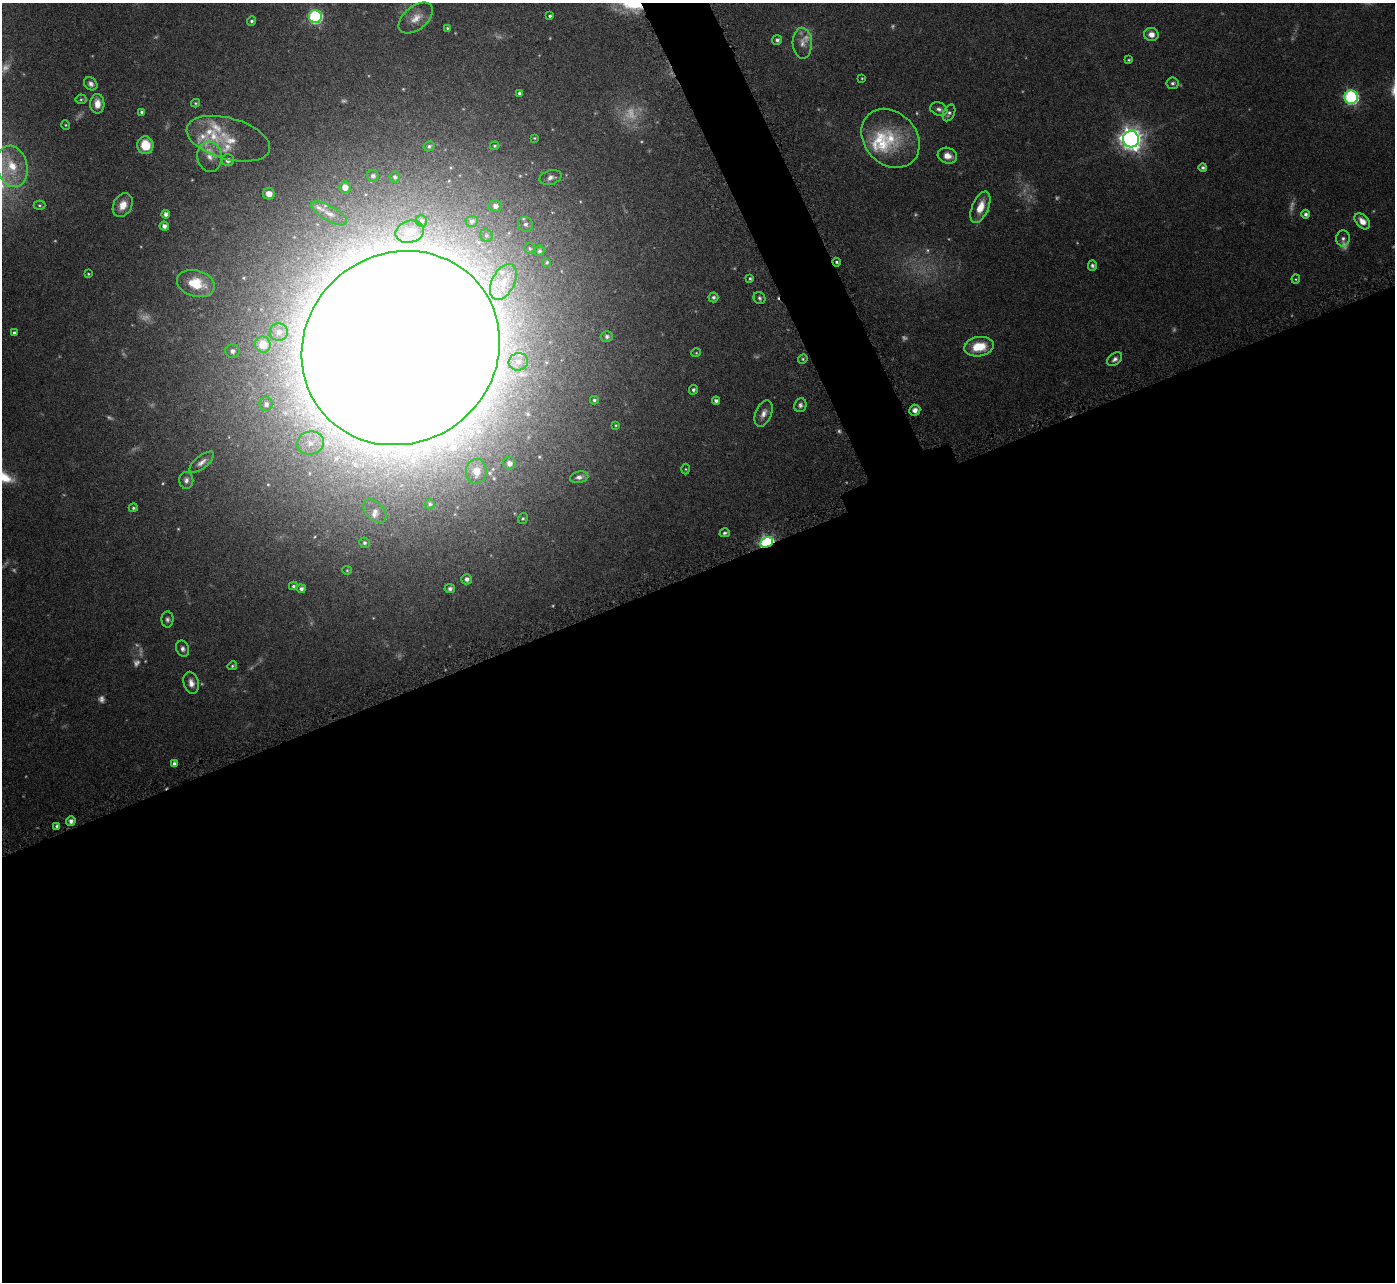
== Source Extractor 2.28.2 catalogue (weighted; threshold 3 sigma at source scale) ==
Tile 15 of 4 x 4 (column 3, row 4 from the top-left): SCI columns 2829-4221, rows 192-1471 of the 5657 x 5637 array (HDU 1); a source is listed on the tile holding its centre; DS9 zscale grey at full resolution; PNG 1397 x 1284 px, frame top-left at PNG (2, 3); each listed source drawn as its Kron ellipse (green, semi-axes under 4 px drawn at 4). Shown black and unused: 57% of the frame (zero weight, under 4 of 7 exposures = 4% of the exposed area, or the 3 px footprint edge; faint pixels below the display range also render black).
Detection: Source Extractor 2.28.2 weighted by HDU 2 'WHT'; one run over the whole footprint, this tile lists its part. Background 0.0744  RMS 0.0036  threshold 0.0149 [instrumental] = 3 sigma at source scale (4.09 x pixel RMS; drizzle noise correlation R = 1.36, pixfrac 0.8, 0.05/0.05 arcsec/px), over >= 5 px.
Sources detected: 144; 23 too faint to see at this stretch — neither listed nor drawn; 11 inside a brighter listed object's ellipse — not listed separately; the other 110 listed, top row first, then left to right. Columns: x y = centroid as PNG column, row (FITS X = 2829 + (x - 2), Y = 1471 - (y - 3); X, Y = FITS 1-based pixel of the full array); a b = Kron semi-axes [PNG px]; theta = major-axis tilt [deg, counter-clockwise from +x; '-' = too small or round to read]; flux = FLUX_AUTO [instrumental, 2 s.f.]
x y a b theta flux
315 16 6 6 - 56
550 16 4 3 - 0.55
416 18 20 11 39 4
251 21 5 4 - 0.69
447 28 4 4 - 0.43
1151 34 7 6 - 2.3
777 40 5 5 - 0.87
802 43 15 9 -87 2.6
1129 60 4 3 - 0.38
862 78 4 3 - 0.27
1173 83 6 6 - 0.82
91 84 7 6 - 1.3
519 93 4 4 - 0.69
1351 97 6 6 - 58
81 99 5 5 - 0.5
195 103 4 4 - 0.36
97 104 10 7 -88 3.5
939 109 9 6 -21 1.2
142 112 4 4 - 0.72
949 113 9 5 63 0.91
66 125 4 4 - 0.33
534 138 4 4 - 0.33
890 138 32 26 -47 17
228 139 43 20 -16 13
1131 139 8 8 - 280
145 145 9 8 - 7.9
429 146 6 4 28 0.69
495 146 5 3 - 0.45
947 156 10 8 -17 2.7
209 157 15 12 -82 4.3
228 160 6 6 - 1.7
12 166 21 15 -76 9.6
1203 167 4 4 - 0.69
373 176 6 5 - 1.1
395 177 5 5 - 0.68
551 178 11 7 15 1.7
345 187 5 5 - 3
269 194 6 5 - 2.9
39 205 6 4 -1 0.51
123 205 12 9 61 3.9
495 206 6 6 - 1.9
980 207 17 8 67 5.2
329 213 20 7 -30 3.2
166 214 4 4 - 1.7
1306 214 4 4 - 0.98
422 221 6 5 - 0.7
472 221 6 5 - 0.95
1362 221 9 6 -47 2.7
526 224 8 7 - 1.4
164 226 5 4 - 1.4
410 232 14 11 15 4.4
486 235 6 6 - 0.78
1343 238 8 7 - 0.98
530 248 5 5 - 0.66
539 251 5 5 - 0.69
547 262 3 3 - 0.43
837 262 4 3 - 0.53
1092 265 5 4 - 0.7
88 274 3 3 - 0.3
750 278 4 3 - 0.5
1296 279 4 4 - 0.35
503 282 19 11 63 5.8
196 284 19 13 -16 8.3
713 297 5 5 - 0.85
759 298 6 5 - 0.74
279 332 9 8 - 2.4
14 333 4 4 - 0.77
607 336 6 5 - 0.83
263 345 8 8 - 7.1
979 347 15 9 10 8.3
401 348 101 94 36 4600
232 351 7 7 - 1.3
696 353 5 3 - 0.29
803 359 5 4 - 0.48
1115 359 8 5 39 1.1
518 362 10 8 17 2.4
693 390 5 4 - 0.79
594 400 4 4 - 0.55
716 401 4 4 - 1.1
266 404 7 6 - 1.2
800 405 7 6 - 1
915 410 5 5 - 1.6
763 413 14 7 67 2.2
616 425 4 3 - 0.37
310 443 13 11 15 5.1
201 462 15 6 39 1.7
509 463 6 6 - 2.1
686 469 5 3 - 0.33
476 471 12 10 87 4.2
579 477 9 5 11 1.2
186 480 8 7 - 1.3
430 504 5 4 - 0.58
133 508 5 4 - 0.54
375 511 14 9 -46 2.4
523 518 5 4 - 0.5
725 533 5 4 - 0.66
767 542 6 5 - 68
364 543 5 5 - 0.74
347 570 5 4 - 0.37
467 579 5 5 - 1.2
293 586 4 3 - 0.54
450 588 5 4 - 1
301 589 4 4 - 1.1
167 619 8 6 -89 0.96
183 649 8 6 -69 1.1
232 666 5 4 - 0.44
191 683 11 7 -76 2.1
174 763 4 4 - 0.95
71 821 4 4 - 1.3
57 826 4 4 - 0.79
Overlapping masked pixels (flux is a lower limit): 2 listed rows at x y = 837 262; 767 542
Isophote crosses this tile's border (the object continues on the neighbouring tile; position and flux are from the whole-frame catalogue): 1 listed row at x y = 12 166